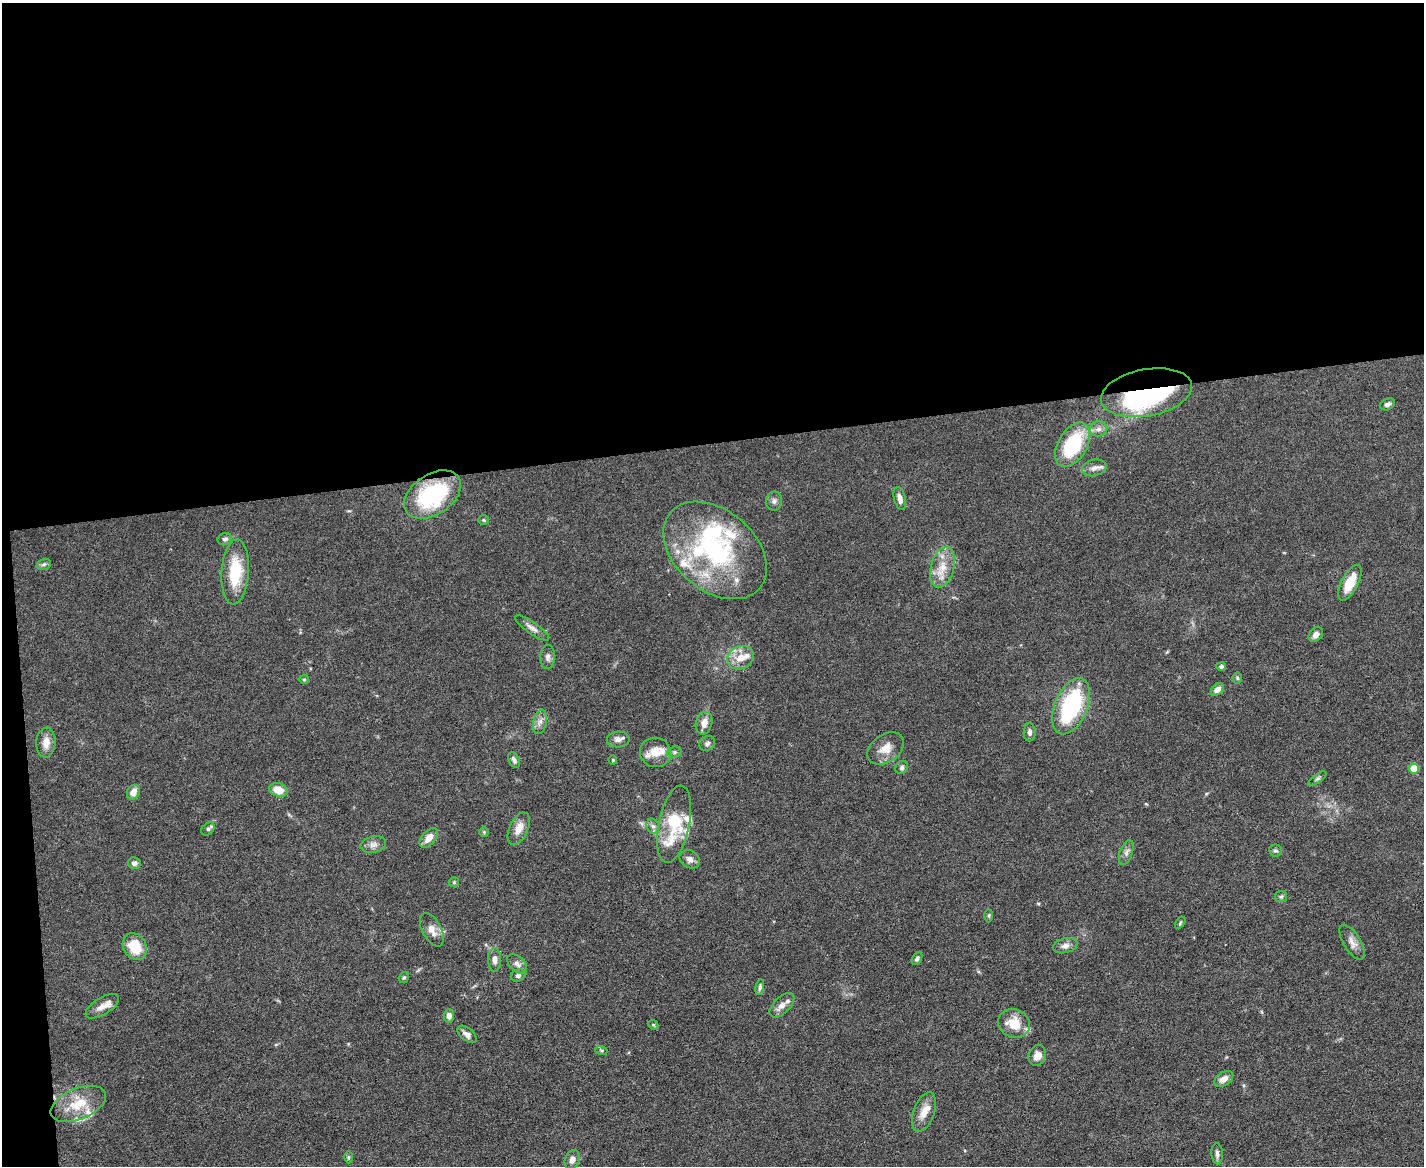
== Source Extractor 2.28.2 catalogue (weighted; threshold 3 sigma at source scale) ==
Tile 1 of 3 x 4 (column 1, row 1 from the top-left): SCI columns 131-1552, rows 3493-4656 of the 4635 x 4656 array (HDU 1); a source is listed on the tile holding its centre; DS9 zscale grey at full resolution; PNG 1426 x 1168 px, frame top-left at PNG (2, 3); each listed source drawn as its Kron ellipse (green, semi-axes under 4 px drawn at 4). Shown black and unused: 39% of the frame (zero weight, under 5 of 9 exposures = <1% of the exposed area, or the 3 px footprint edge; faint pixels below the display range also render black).
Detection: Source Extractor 2.28.2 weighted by HDU 2 'WHT'; one run over the whole footprint, this tile lists its part. Background 0.0889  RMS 0.0045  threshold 0.0184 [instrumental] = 3 sigma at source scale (4.09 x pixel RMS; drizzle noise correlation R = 1.36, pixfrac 0.8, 0.05/0.05 arcsec/px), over >= 5 px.
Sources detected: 93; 3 inside a brighter object's white glare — neither listed nor drawn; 11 inside a brighter listed object's ellipse — not listed separately; the other 79 listed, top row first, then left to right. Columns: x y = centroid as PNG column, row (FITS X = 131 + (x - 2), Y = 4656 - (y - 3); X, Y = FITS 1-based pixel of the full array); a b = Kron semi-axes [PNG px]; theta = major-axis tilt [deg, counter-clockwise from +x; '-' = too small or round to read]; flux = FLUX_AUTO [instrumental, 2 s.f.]
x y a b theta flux
1146 393 46 23 10 66
1387 404 8 5 25 1.6
1099 429 9 7 16 2
1073 445 24 14 59 30
1094 468 12 8 13 2.4
432 495 31 20 34 42
900 498 12 5 -77 2.2
774 501 9 8 - 1.6
484 520 5 5 - 0.55
225 539 7 6 - 1.1
715 550 59 40 -40 68
44 564 7 5 18 0.93
943 567 21 11 75 7.2
235 572 32 13 86 18
1350 583 19 8 62 9.1
532 628 20 6 -35 2.4
1316 635 8 6 45 2.3
548 657 12 7 87 1.7
740 658 14 11 26 5.6
1221 666 5 4 - 0.94
1237 678 5 5 - 0.63
304 679 5 4 - 0.52
1217 689 7 5 41 2.6
1071 706 30 16 68 41
540 722 12 6 76 2.2
704 723 11 8 74 3.6
1030 732 9 6 89 1.5
618 739 11 8 4 2.1
46 743 15 9 87 4.1
707 744 8 7 - 1.2
886 748 20 13 35 5.5
655 752 16 14 -18 6.9
674 752 7 5 21 0.93
514 760 8 5 -64 1.4
613 760 4 4 - 0.49
902 768 7 6 - 1
1414 769 5 5 - 13
1317 779 10 4 35 0.89
278 790 9 6 -16 6.6
133 792 7 6 - 3.7
674 824 39 15 78 23
653 826 8 6 -66 1.4
208 829 8 5 44 1.3
519 829 17 9 65 4.6
484 832 5 4 - 0.43
429 838 12 6 50 3.8
373 845 13 8 13 2.4
1275 850 6 6 - 0.84
1126 852 13 6 70 1.7
690 859 10 8 -35 2.3
134 863 6 6 - 1.8
454 882 5 5 - 0.53
1281 897 6 5 - 0.79
989 915 7 3 90 0.52
1180 923 7 3 55 0.53
432 930 18 9 -62 4
1352 942 20 8 -59 3.1
1065 946 13 7 14 2
135 947 14 11 -59 11
917 958 7 4 59 0.89
495 960 12 6 -89 2.1
517 964 12 7 -42 1.8
518 975 7 6 - 1.1
404 977 6 4 55 0.66
760 987 8 4 80 1
782 1005 15 8 45 3.3
102 1006 19 8 31 3.4
449 1016 6 5 - 2.2
1014 1024 16 14 -25 9.9
653 1025 5 4 - 0.52
467 1034 11 6 -39 2.3
601 1050 6 4 -19 0.57
1037 1056 10 8 68 3.1
1224 1079 10 6 31 3.2
78 1104 29 15 23 12
924 1112 20 10 70 5.3
1217 1154 10 5 -86 1.4
348 1157 6 4 89 0.61
572 1160 10 7 69 2.1
Overlapping masked pixels (flux is a lower limit): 1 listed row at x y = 1146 393